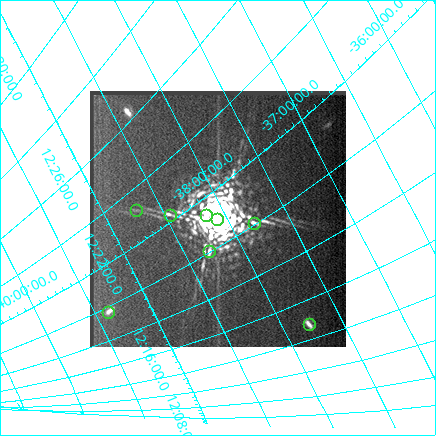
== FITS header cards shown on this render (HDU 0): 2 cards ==
NAXIS1  =                  256
NAXIS2  =                  256

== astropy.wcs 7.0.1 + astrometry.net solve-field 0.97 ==
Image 256 x 256 px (HDU 0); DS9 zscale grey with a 90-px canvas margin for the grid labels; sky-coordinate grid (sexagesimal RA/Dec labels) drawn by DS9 from the SOLVED WCS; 8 Tycho-2 reference stars matched to detected sources circled (green)
Header WCS: none
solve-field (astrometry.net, Tycho-2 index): SOLVED blind (the file carries no WCS)
Solved WCS: RA---TAN-SIP/DEC--TAN-SIP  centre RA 12:21:01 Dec -38:05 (185.26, -38.08 deg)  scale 33.4 x 29.1 arcsec/px (non-square pixels)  FOV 142.3' x 124.1'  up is +58 deg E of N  parity normal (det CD < 0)
(file carries no celestial WCS; the grid is the blind solution)
Tycho-2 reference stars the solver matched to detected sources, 8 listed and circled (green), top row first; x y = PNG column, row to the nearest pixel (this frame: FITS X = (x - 90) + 1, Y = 256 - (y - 91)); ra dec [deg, ICRS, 3 dp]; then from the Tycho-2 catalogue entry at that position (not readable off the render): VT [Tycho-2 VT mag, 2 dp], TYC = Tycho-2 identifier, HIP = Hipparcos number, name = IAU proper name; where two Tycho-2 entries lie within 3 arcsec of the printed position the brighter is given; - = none
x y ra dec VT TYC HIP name
136 210 185.814 -38.717 8.73 7757-504-1 - -
170 215 185.562 -38.452 7.64 7757-497-1 60332 -
206 215 185.354 -38.158 9.23 7757-712-1 - -
217 219 185.256 -38.083 9.85 7757-826-1 - -
254 223 185.020 -37.803 7.73 7757-734-1 60149 -
209 251 184.996 -38.282 9.12 7756-600-1 - -
108 312 184.920 -39.377 8.11 7760-201-1 60113 -
309 324 183.690 -37.775 9.52 7756-347-1 - -